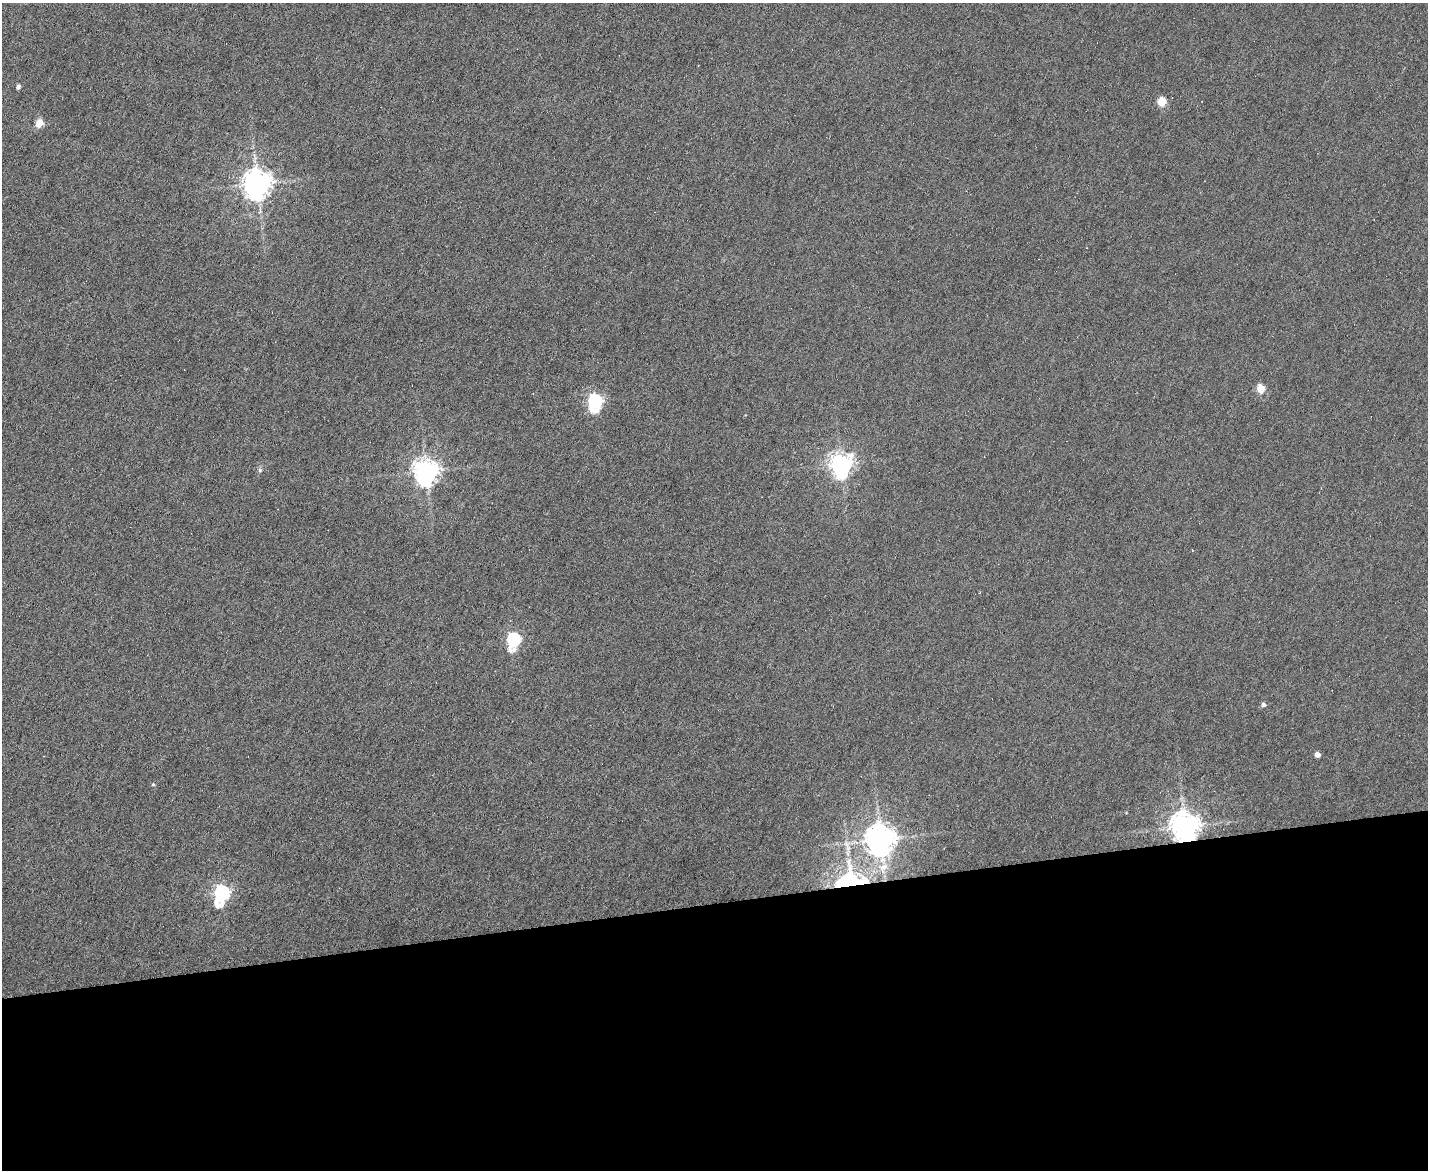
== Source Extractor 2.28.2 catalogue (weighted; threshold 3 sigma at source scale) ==
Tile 11 of 3 x 4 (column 2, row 4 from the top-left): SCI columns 1666-3091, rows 1-1168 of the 4649 x 4671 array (HDU 1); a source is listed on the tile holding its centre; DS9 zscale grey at full resolution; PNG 1430 x 1172 px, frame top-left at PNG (2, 3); no overlay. Shown black and unused: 23% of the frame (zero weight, under 4 of 8 exposures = <1% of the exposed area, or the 3 px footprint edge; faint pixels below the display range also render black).
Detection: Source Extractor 2.28.2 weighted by HDU 2 'WHT'; one run over the whole footprint, this tile lists its part. Background 0.00302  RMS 0.004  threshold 0.0164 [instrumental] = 3 sigma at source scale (4.09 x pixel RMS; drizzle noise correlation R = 1.36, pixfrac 0.8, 0.05/0.05 arcsec/px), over >= 5 px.
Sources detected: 19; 1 inside a brighter listed object's ellipse — not listed separately; the other 18 listed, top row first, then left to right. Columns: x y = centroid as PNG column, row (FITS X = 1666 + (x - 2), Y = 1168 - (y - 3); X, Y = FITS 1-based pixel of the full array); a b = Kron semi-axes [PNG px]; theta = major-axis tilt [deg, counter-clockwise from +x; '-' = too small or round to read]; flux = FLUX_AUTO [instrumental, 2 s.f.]
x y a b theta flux
18 87 4 4 - 1.2
1162 102 5 5 - 14
39 123 5 4 - 11
257 184 9 8 - 500
1261 389 5 5 - 11
595 401 7 6 - 91
841 464 9 7 87 250
260 470 6 5 - 0.69
426 471 9 8 - 340
513 639 8 6 81 59
1263 705 5 5 - 1.2
1317 755 5 4 - 2.3
153 784 4 4 - 0.47
1185 827 9 8 - 540
880 840 10 9 - 600
883 867 14 9 24 3.8
848 883 35 28 33 47
222 893 8 6 77 110
Overlapping masked pixels (flux is a lower limit): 2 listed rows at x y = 1185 827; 848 883